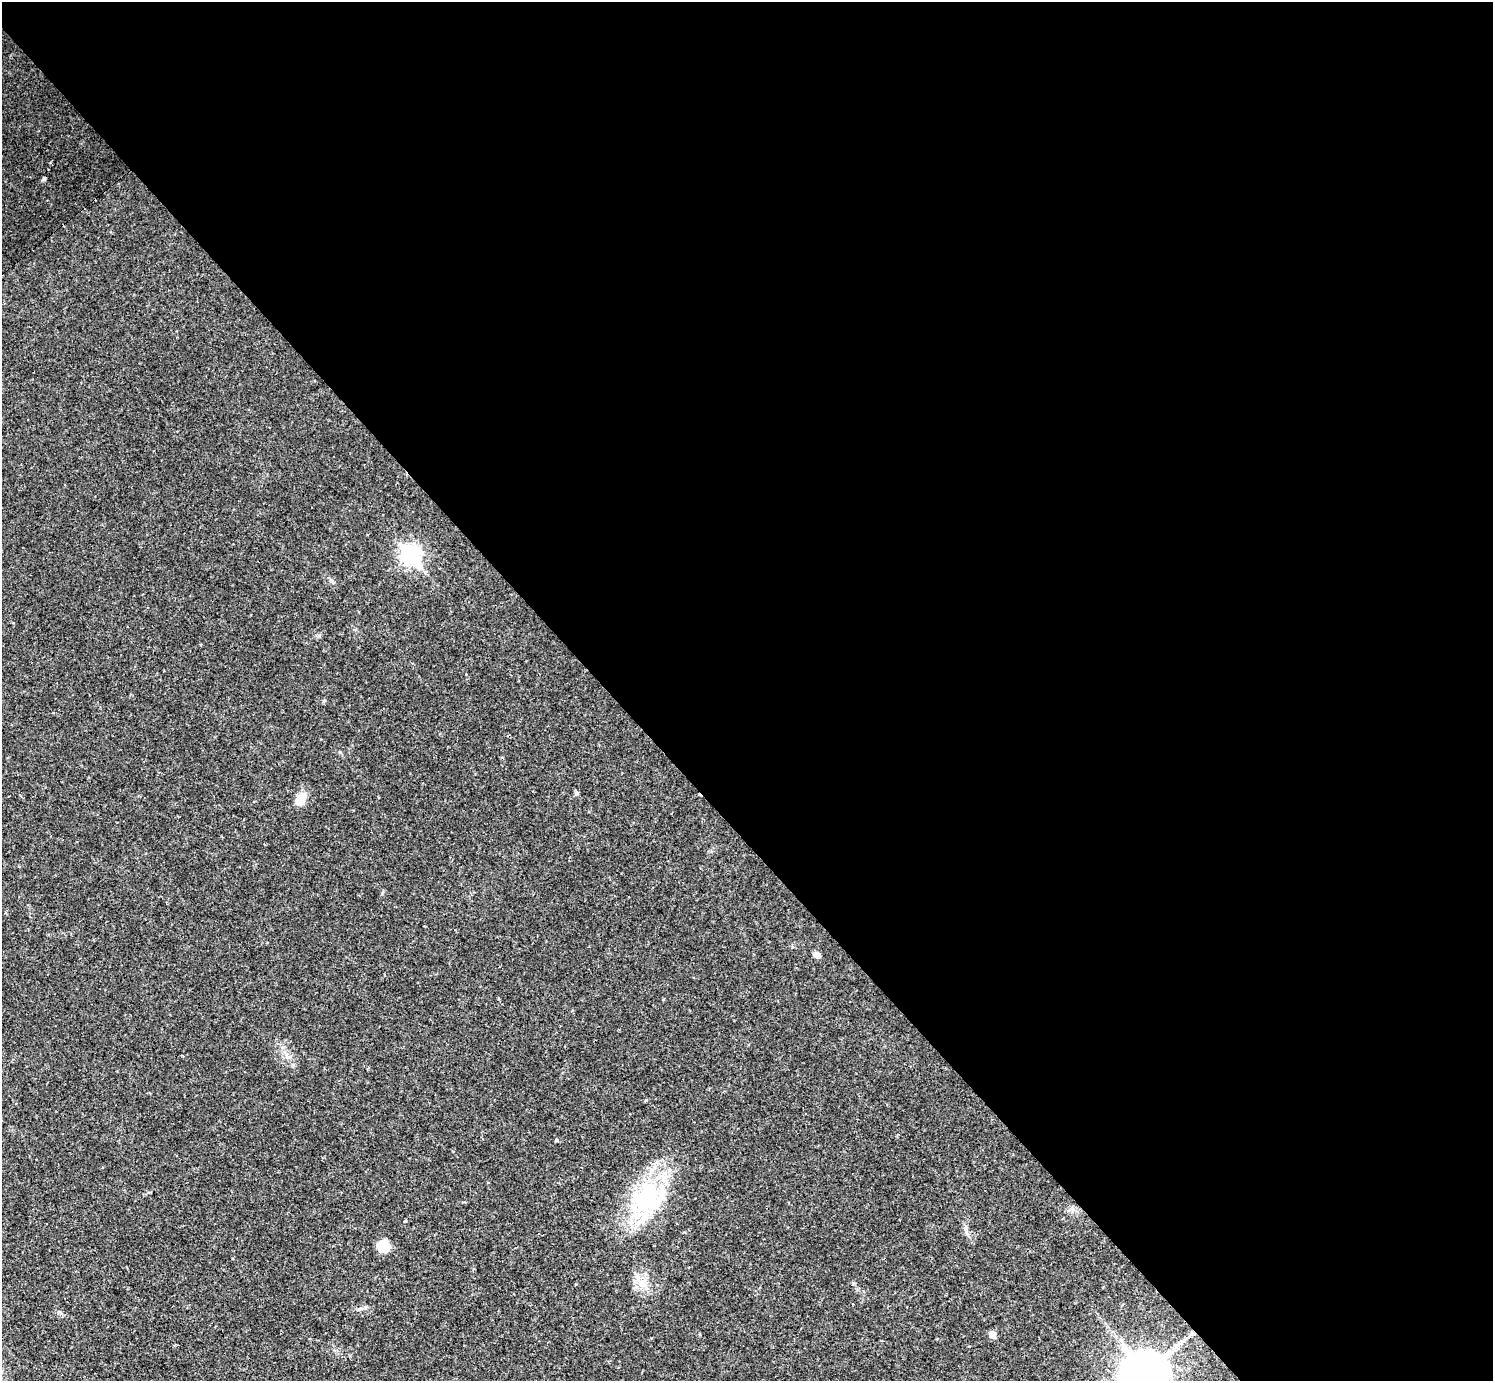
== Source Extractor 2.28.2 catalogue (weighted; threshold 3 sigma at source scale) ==
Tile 8 of 4 x 4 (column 4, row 2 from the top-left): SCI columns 4473-5963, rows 3051-4429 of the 5963 x 5960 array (HDU 1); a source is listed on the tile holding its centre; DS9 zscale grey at full resolution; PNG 1495 x 1383 px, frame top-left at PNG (2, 2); no overlay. Shown black and unused: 59% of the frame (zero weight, under 2 of 3 exposures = <1% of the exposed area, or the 3 px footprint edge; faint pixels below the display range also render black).
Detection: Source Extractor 2.28.2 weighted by HDU 2 'WHT'; one run over the whole footprint, this tile lists its part. Background 0.0325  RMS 0.005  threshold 0.0225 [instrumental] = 3 sigma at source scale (4.5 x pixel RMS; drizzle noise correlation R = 1.50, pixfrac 1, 0.05/0.05 arcsec/px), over >= 5 px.
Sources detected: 17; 1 inside a brighter object's white glare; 1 cosmic-ray / hot-pixel residue — not listed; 1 inside a brighter listed object's ellipse — not listed separately; the other 14 listed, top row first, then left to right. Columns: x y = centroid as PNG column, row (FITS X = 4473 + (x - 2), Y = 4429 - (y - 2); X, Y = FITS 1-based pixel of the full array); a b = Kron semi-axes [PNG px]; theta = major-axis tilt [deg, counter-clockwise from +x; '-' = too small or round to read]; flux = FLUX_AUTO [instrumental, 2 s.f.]
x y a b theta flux
43 179 6 4 46 0.7
410 554 9 8 - 200
577 793 7 5 -24 0.89
301 799 15 10 53 7.2
816 955 9 6 -30 2.1
646 1100 3 3 - 0.89
557 1140 5 4 - 0.88
646 1197 55 38 29 56
405 1221 3 3 - 1.8
966 1229 11 4 -85 1.6
383 1246 13 12 - 8.7
641 1283 19 11 -57 7
992 1334 5 5 - 5.8
1147 1372 15 11 -50 1700
Isophote crosses this tile's border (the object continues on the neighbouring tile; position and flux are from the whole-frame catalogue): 1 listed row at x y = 1147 1372
Unlisted compact peaks at least as high as the median listed source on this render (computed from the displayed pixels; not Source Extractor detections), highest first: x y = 293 1065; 331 580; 853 1283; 59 1312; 290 1057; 319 636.